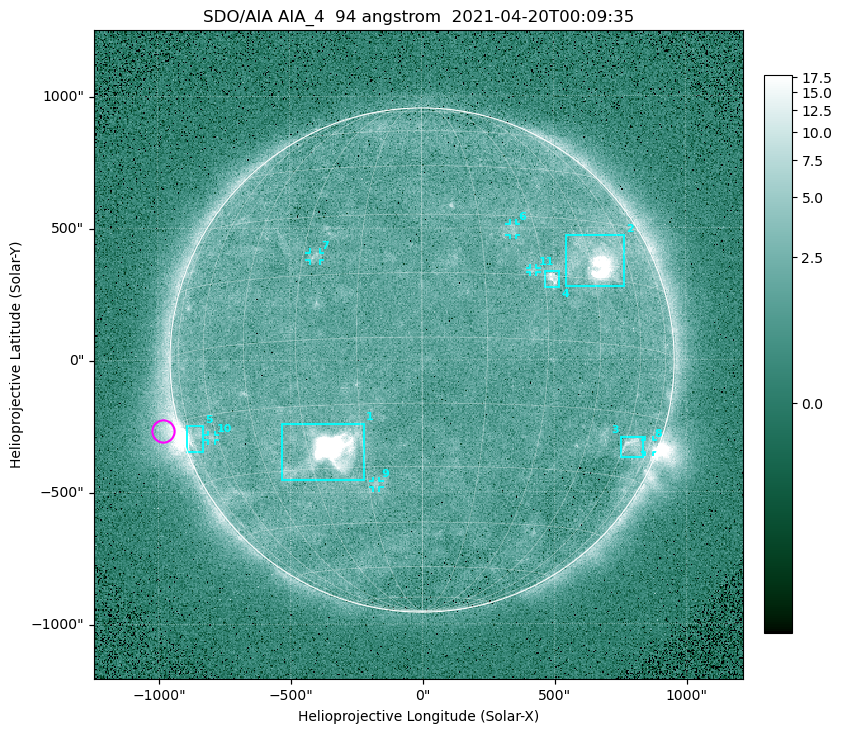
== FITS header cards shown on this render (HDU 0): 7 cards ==
TELESCOP= 'SDO/AIA '
INSTRUME= 'AIA_4   '
WAVELNTH=                   94
WAVEUNIT= 'angstrom'
DATE-OBS= '2021-04-20T00:09:35.14'
CTYPE1  = 'HPLN-TAN'
CTYPE2  = 'HPLT-TAN'

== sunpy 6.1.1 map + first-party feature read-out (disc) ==
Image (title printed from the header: SDO/AIA AIA_4  94 angstrom  2021-04-20T00:09:35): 512 x 512 px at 4.8 arcsec/px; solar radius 955 arcsec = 199 px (full disc in frame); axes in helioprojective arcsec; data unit not stated in the header (colour bar unlabelled)
Orientation: roll -0.138 deg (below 1 deg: not rotated)
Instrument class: DISC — disc imager (sunpy class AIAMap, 94 A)
Bright regions (active regions / flare kernels): reference = the median radial profile (limb darkening/brightening removed); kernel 5 px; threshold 5 sigma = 2.5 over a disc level ~1.75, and >= 1.15x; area >= 9 px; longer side >= 5 px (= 24 arcsec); searched inside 0.97 R_sun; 11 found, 11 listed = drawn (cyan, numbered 1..; 6 of them under ~33 arcsec drawn as corner ticks so the feature stays visible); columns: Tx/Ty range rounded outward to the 10 arcsec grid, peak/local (2 s.f.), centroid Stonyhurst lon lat
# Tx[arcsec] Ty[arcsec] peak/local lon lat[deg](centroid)
1 -540..-220 -460..-240 1006 -23 -26
2 540..770 280..470 46 +48 +20
3 750..840 -370..-290 4.7 +64 -22
4 460..520 270..340 6.3 +32 +14
5 -900..-830 -350..-250 6.6 -73 -19
6 330..360 470..520 2.9 +24 +26
7 -430..-380 380..410 3 -27 +20
8 840..880 -350..-300 2.9 +75 -22
9 -190..-160 -480..-450 3.1 -13 -34
10 -810..-780 -300..-280 2.8 -63 -20
11 410..440 330..350 2.8 +27 +16
Off-limb structures (1.02-1.3 R_sun): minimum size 50 px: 6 found; the strongest spans PA ~90..115 deg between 1.02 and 1.21 R_sun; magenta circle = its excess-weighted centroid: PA ~105 deg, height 1.06 R_sun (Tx ~-980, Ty ~-270 arcsec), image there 4.8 x the reference